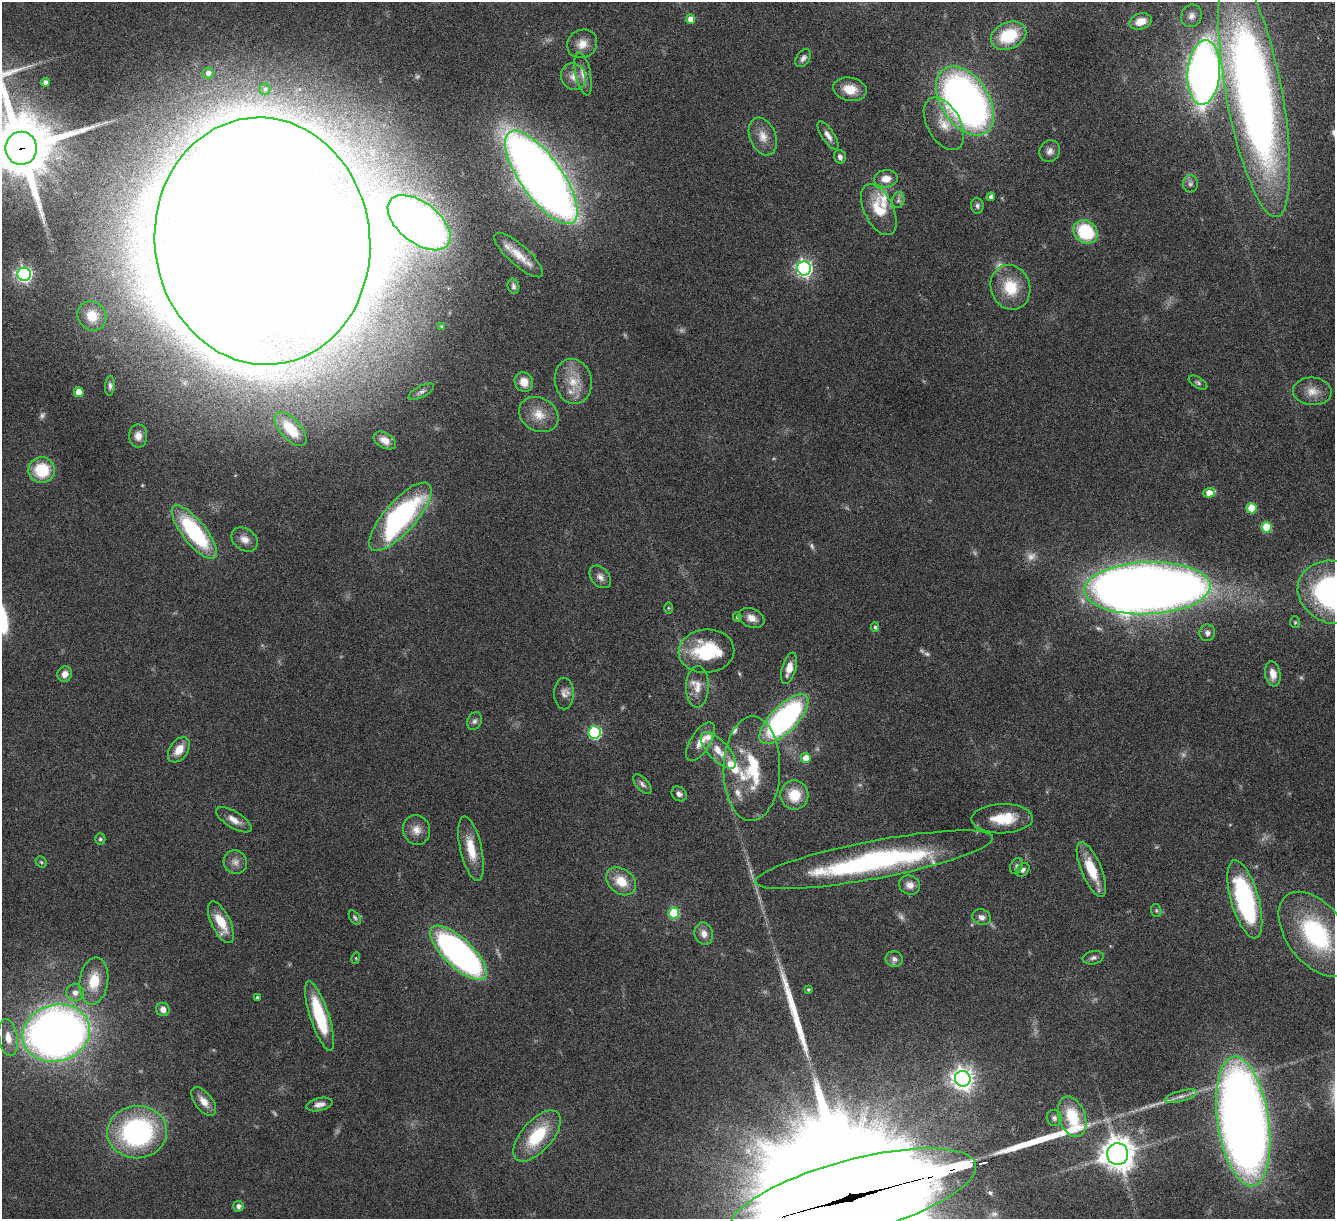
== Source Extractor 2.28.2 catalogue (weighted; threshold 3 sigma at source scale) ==
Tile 10 of 4 x 4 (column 2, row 3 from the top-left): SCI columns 1356-2688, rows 1379-2595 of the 5378 x 5312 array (HDU 1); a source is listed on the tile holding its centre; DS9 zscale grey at full resolution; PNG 1337 x 1221 px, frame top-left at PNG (2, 2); each listed source drawn as its Kron ellipse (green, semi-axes under 4 px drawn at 4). Shown black and unused: <1% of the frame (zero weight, under 4 of 8 exposures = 1% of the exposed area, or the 3 px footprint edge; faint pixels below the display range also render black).
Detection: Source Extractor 2.28.2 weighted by HDU 2 'WHT'; one run over the whole footprint, this tile lists its part. Background 0.0526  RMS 0.0039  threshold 0.0158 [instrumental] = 3 sigma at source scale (4.09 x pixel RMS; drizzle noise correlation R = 1.36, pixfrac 0.8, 0.05/0.05 arcsec/px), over >= 5 px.
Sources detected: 150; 11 too faint to see at this stretch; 2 inside a brighter object's white glare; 3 long thin detections or spike segments (spike, bleed or trail) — neither listed nor drawn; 7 inside a brighter listed object's ellipse — not listed separately; the other 127 listed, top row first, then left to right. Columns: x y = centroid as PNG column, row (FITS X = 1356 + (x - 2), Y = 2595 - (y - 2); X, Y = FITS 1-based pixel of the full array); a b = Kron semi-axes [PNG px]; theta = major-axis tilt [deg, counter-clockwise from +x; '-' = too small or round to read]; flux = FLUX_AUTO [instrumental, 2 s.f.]
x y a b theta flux
1191 16 11 10 - 2
690 19 5 4 - 3.2
1140 21 11 8 18 3.9
1008 36 18 13 24 15
582 44 15 14 - 4.2
803 58 10 6 56 1.5
1204 72 32 16 85 270
208 73 5 5 - 1.7
583 74 22 7 -78 3.6
573 77 14 12 -64 3.3
45 82 4 4 - 1.9
265 89 6 5 - 0.83
850 89 17 11 -11 5.8
1254 94 125 28 -79 310
965 101 38 24 -56 200
944 124 28 16 -60 8
828 135 16 6 -56 2.4
763 136 20 13 -68 4.4
21 148 16 16 - 3000
1050 151 11 10 - 2
840 157 7 6 - 1.3
541 177 55 20 -55 490
886 179 12 8 5 3.7
1190 184 8 7 - 1.2
991 197 4 4 - 1.3
898 200 8 6 79 0.99
977 206 8 6 -84 1
879 210 27 14 -64 10
419 223 36 20 -38 250
1085 232 13 10 -42 21
262 241 124 107 -83 2900
519 255 31 10 -42 6.5
804 268 7 7 - 120
24 274 6 6 - 100
513 286 8 5 -77 1.1
1010 287 23 19 -71 12
92 316 15 14 - 6.1
442 327 3 3 - 0.47
573 381 23 18 -78 8.3
524 382 10 9 - 4.7
1198 383 10 5 -31 0.84
110 386 10 5 86 1.1
1312 391 19 14 -5 4.5
79 392 5 5 - 5.7
421 392 14 5 28 1.3
539 414 20 16 -30 6.5
291 429 21 10 -48 10
138 436 11 9 89 2.8
385 440 12 7 -30 3.2
42 470 13 13 - 14
1209 493 6 4 15 4.6
1252 508 5 5 - 9.9
400 517 43 16 49 73
1266 527 5 5 - 13
194 532 33 11 -51 39
245 539 14 10 -35 3.1
600 577 13 9 -48 2
1147 588 63 26 2 680
1334 592 37 31 -22 98
668 608 6 4 90 0.42
737 617 5 4 - 0.6
751 618 13 9 -23 3.1
1295 622 6 5 - 0.45
875 627 5 4 - 0.53
1207 633 8 7 - 1.5
706 651 28 21 5 21
789 668 16 7 75 4.1
65 674 8 7 - 2.6
1273 674 13 7 -80 3.7
697 687 21 11 89 4.6
564 694 16 9 90 2.3
784 719 32 13 46 89
474 721 9 7 64 1.1
595 732 6 6 - 47
700 741 22 10 57 4.6
179 750 14 9 55 4.6
718 750 23 10 -46 5.8
806 758 5 5 - 4.4
752 769 52 28 89 25
642 784 12 6 -46 1.3
679 794 8 6 -42 1.3
794 795 14 14 - 8.7
1002 819 30 14 1 9.7
234 820 20 8 -31 3.2
417 830 15 13 -74 3.7
100 839 6 5 - 0.65
471 849 33 10 -77 8.5
874 860 121 19 11 79
41 862 6 5 - 0.57
235 862 12 11 - 2.4
1016 866 8 6 62 0.93
1091 869 29 10 -67 11
1023 870 8 5 46 1.1
621 881 16 12 -40 7.3
910 885 11 9 -23 2.5
1245 899 40 14 -74 57
1156 911 6 5 - 0.56
674 913 5 5 - 20
982 917 9 7 -24 1.8
355 918 8 5 -55 0.7
221 922 22 9 -65 8.6
704 934 11 9 -74 2.6
1316 934 48 29 -53 43
458 953 36 14 -43 130
356 958 5 3 - 0.34
1093 958 11 6 11 1.2
894 959 8 8 - 1.5
94 981 23 14 82 10
808 989 4 4 - 0.55
75 993 9 9 - 2.3
257 997 3 3 - 0.51
163 1009 7 6 - 2.4
320 1016 37 9 -72 22
56 1033 34 28 17 310
8 1038 18 9 -81 4.6
963 1079 8 7 - 270
1181 1096 17 5 14 2
204 1101 17 8 -52 3.7
319 1104 13 6 12 2
1072 1117 21 13 -71 13
1054 1118 8 7 - 1
1243 1121 65 25 -81 480
137 1132 30 26 5 65
537 1136 31 15 49 18
1118 1154 11 10 - 570
853 1197 127 37 15 47000
238 1206 5 5 - 1.5
Overlapping masked pixels (flux is a lower limit): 3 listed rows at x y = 21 148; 262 241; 853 1197
Isophote crosses this tile's border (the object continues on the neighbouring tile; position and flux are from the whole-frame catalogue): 5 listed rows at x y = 1254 94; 21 148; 262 241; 1334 592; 853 1197